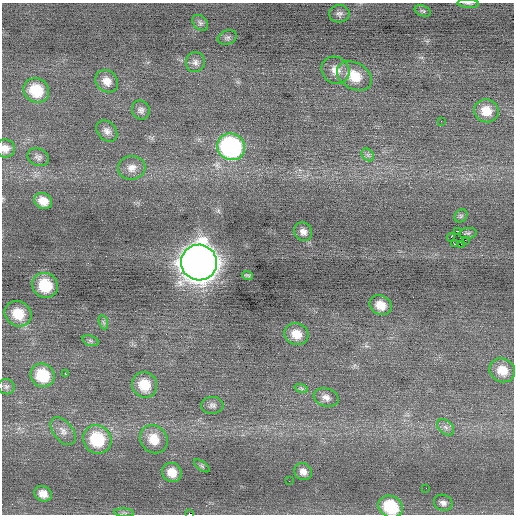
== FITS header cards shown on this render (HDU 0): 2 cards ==
NAXIS1  =                  512 / Axis length
NAXIS2  =                  512 / Axis length

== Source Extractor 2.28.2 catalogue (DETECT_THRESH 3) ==
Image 512 x 512 px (HDU 0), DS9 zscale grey, 1 PNG px = 1 image px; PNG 516 x 516 px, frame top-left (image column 1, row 512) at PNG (2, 3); each listed source drawn as its Kron ellipse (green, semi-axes under 4 px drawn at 4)
Background 0.00554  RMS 0.71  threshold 2.12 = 3 sigma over >= 5 px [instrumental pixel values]
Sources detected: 58; all 58 listed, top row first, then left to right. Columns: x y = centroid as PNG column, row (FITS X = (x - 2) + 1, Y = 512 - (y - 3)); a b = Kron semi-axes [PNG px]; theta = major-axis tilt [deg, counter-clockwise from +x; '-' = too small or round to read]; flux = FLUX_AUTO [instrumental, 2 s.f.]
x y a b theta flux
468 4 11 3 -4 91
423 11 8 5 -19 110
339 14 10 8 4 180
200 23 9 6 -45 140
227 37 10 7 20 140
195 62 10 9 - 230
335 70 14 13 - 510
354 76 18 13 -30 1100
107 81 12 10 -43 450
36 90 13 12 - 1700
141 110 9 9 - 190
486 111 12 11 - 750
441 121 2 2 - 58
107 131 12 9 -48 260
231 147 14 13 - 8000
5 148 9 9 - 360
368 155 7 5 -46 120
38 157 11 8 -24 180
132 168 13 12 - 450
43 201 9 7 -28 620
461 216 7 6 - 90
458 231 3 2 - 2500
303 232 10 8 -55 280
468 233 8 5 7 82
451 238 4 2 - 350
465 240 2 2 - 20
455 244 2 2 - 31
461 244 2 2 - 290
199 263 18 18 - 92000
247 276 5 3 - 90
45 285 13 12 - 1700
381 305 11 9 -30 600
18 314 14 12 -31 1100
103 322 7 4 -70 95
296 334 12 10 -25 670
90 341 8 5 -20 93
502 370 13 11 -27 740
65 374 2 2 - 360
43 375 12 11 - 1800
144 385 13 12 - 1200
6 387 8 7 - 140
301 388 7 4 -19 87
326 397 12 9 -16 290
212 405 11 8 2 180
446 427 10 6 -40 200
63 431 16 9 -52 350
97 439 15 13 -43 2300
154 439 15 13 -49 900
202 466 9 4 -36 94
172 472 10 9 - 650
303 472 9 8 - 310
289 481 2 2 - 23
426 488 2 2 - 21
43 494 9 7 -23 430
443 503 9 8 - 220
391 507 12 10 -28 2500
124 513 10 4 -5 110
190 514 4 2 - 1100
At the frame edge (FLAGS 8, measured only in part): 4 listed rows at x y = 468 4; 5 148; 391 507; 190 514